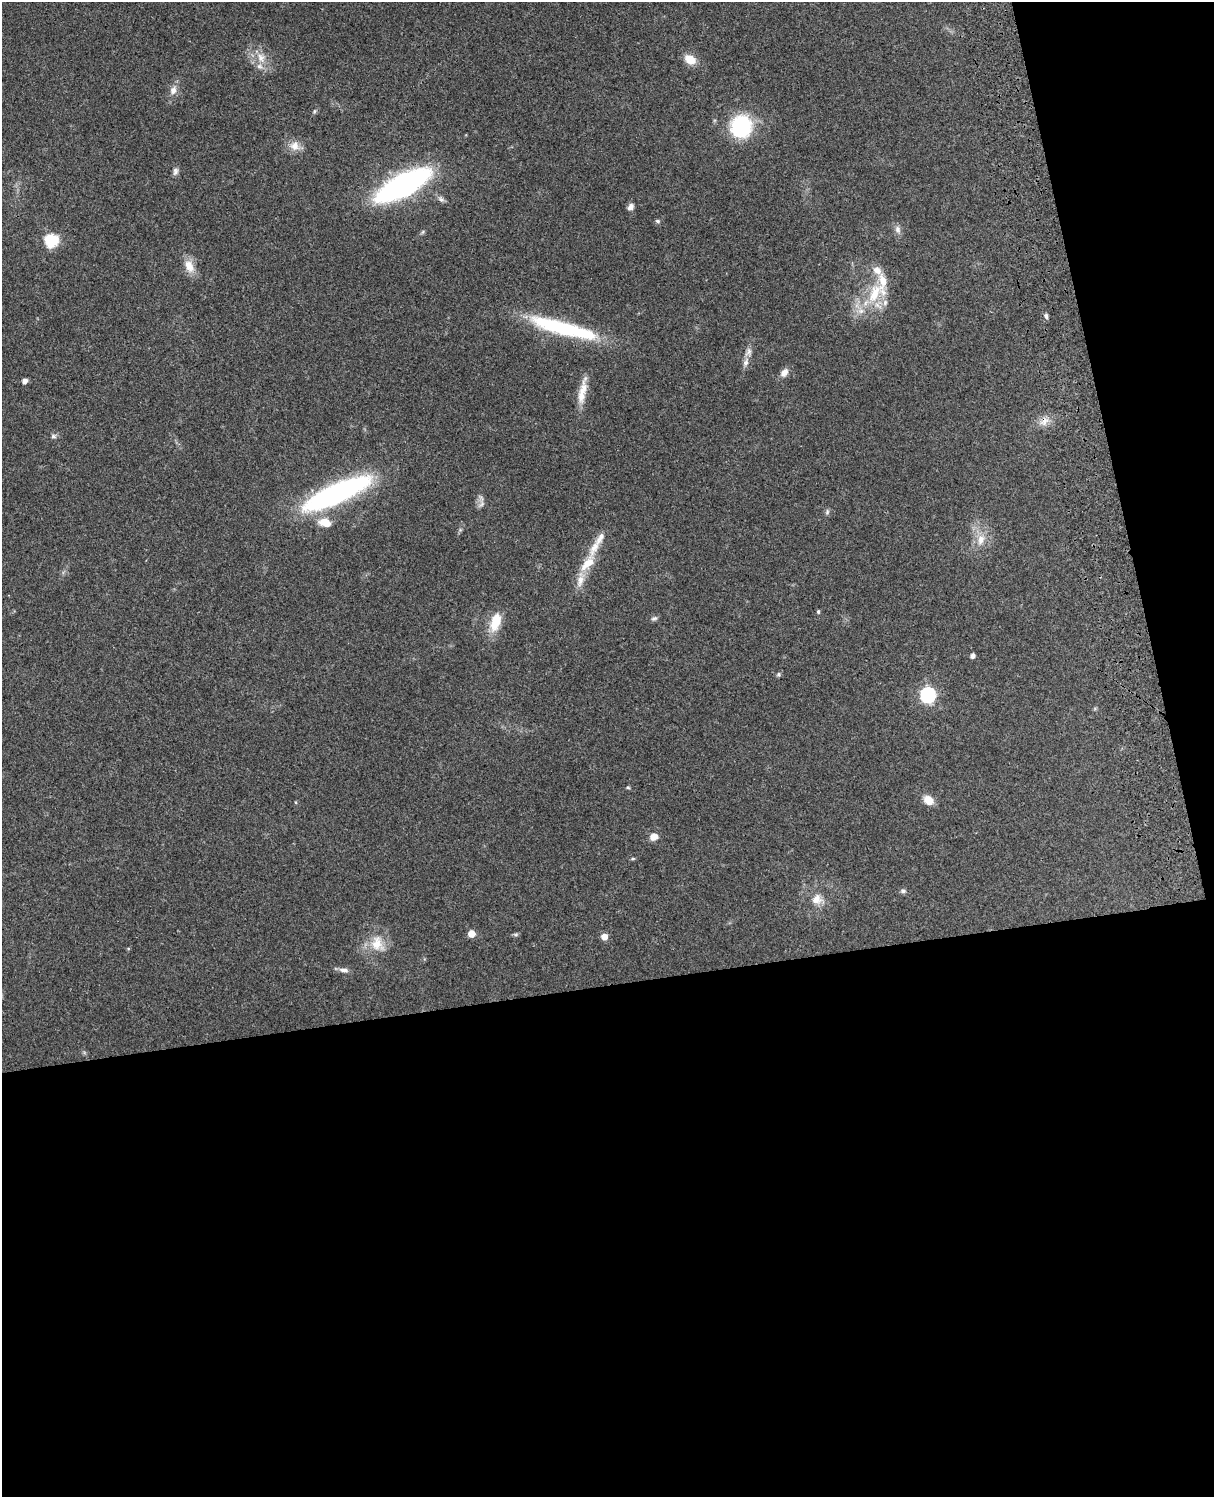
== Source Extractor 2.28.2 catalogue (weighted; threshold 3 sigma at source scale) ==
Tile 12 of 4 x 3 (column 4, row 3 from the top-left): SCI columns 3755-4966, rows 165-1659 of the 5087 x 4927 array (HDU 1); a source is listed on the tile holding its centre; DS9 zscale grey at full resolution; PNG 1216 x 1499 px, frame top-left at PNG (2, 2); no overlay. Shown black and unused: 39% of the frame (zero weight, under 3 of 4 exposures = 6% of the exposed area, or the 3 px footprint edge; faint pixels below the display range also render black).
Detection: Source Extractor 2.28.2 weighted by HDU 2 'WHT'; one run over the whole footprint, this tile lists its part. Background 0.233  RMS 0.0086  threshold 0.0387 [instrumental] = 3 sigma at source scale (4.5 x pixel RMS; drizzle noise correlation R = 1.50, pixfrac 1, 0.05/0.05 arcsec/px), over >= 5 px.
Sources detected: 55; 1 inside a brighter object's white glare — not listed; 8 inside a brighter listed object's ellipse — not listed separately; the other 46 listed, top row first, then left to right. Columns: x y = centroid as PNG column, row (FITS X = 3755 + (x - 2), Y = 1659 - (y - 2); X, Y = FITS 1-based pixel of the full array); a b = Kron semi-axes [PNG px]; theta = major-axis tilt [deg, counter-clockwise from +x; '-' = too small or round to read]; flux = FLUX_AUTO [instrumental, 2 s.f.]
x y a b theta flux
261 58 15 11 -60 11
690 59 13 10 -34 12
173 90 12 9 68 5.8
314 111 7 4 71 1.3
741 127 21 20 - 67
295 146 14 12 -32 8.5
175 171 11 7 75 2.9
403 185 37 13 29 320
441 199 10 7 -45 2.9
630 207 9 6 53 3.3
658 221 6 5 - 1.5
898 229 11 8 -78 3.8
51 241 7 7 - 54
189 266 20 12 -63 10
874 294 34 16 67 34
1046 316 7 5 -68 2
561 327 73 15 -15 85
748 352 13 9 67 4.7
784 373 10 7 49 5.6
24 381 5 4 - 5.1
582 392 39 8 77 13
1044 421 15 10 48 7.3
53 436 7 5 -28 1.8
336 494 71 18 24 190
482 504 12 8 67 3.7
827 512 8 5 88 1.8
325 522 19 12 -15 13
981 540 16 9 79 9.7
587 563 35 12 54 20
818 612 5 4 - 1.4
654 618 9 6 21 2.1
495 622 24 12 72 18
973 656 4 4 - 3.5
778 674 5 5 - 1.4
928 695 7 6 - 190
628 787 5 4 - 1
928 800 10 8 -39 11
654 837 10 9 - 5.8
633 859 6 4 1 0.98
903 891 8 6 0 2
817 899 15 13 56 9.9
471 934 5 5 - 12
516 934 8 4 -8 1.4
604 937 5 5 - 9.5
377 944 24 18 -67 19
343 970 14 5 -5 3.7
Overlapping masked pixels (flux is a lower limit): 1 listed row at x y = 1044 421